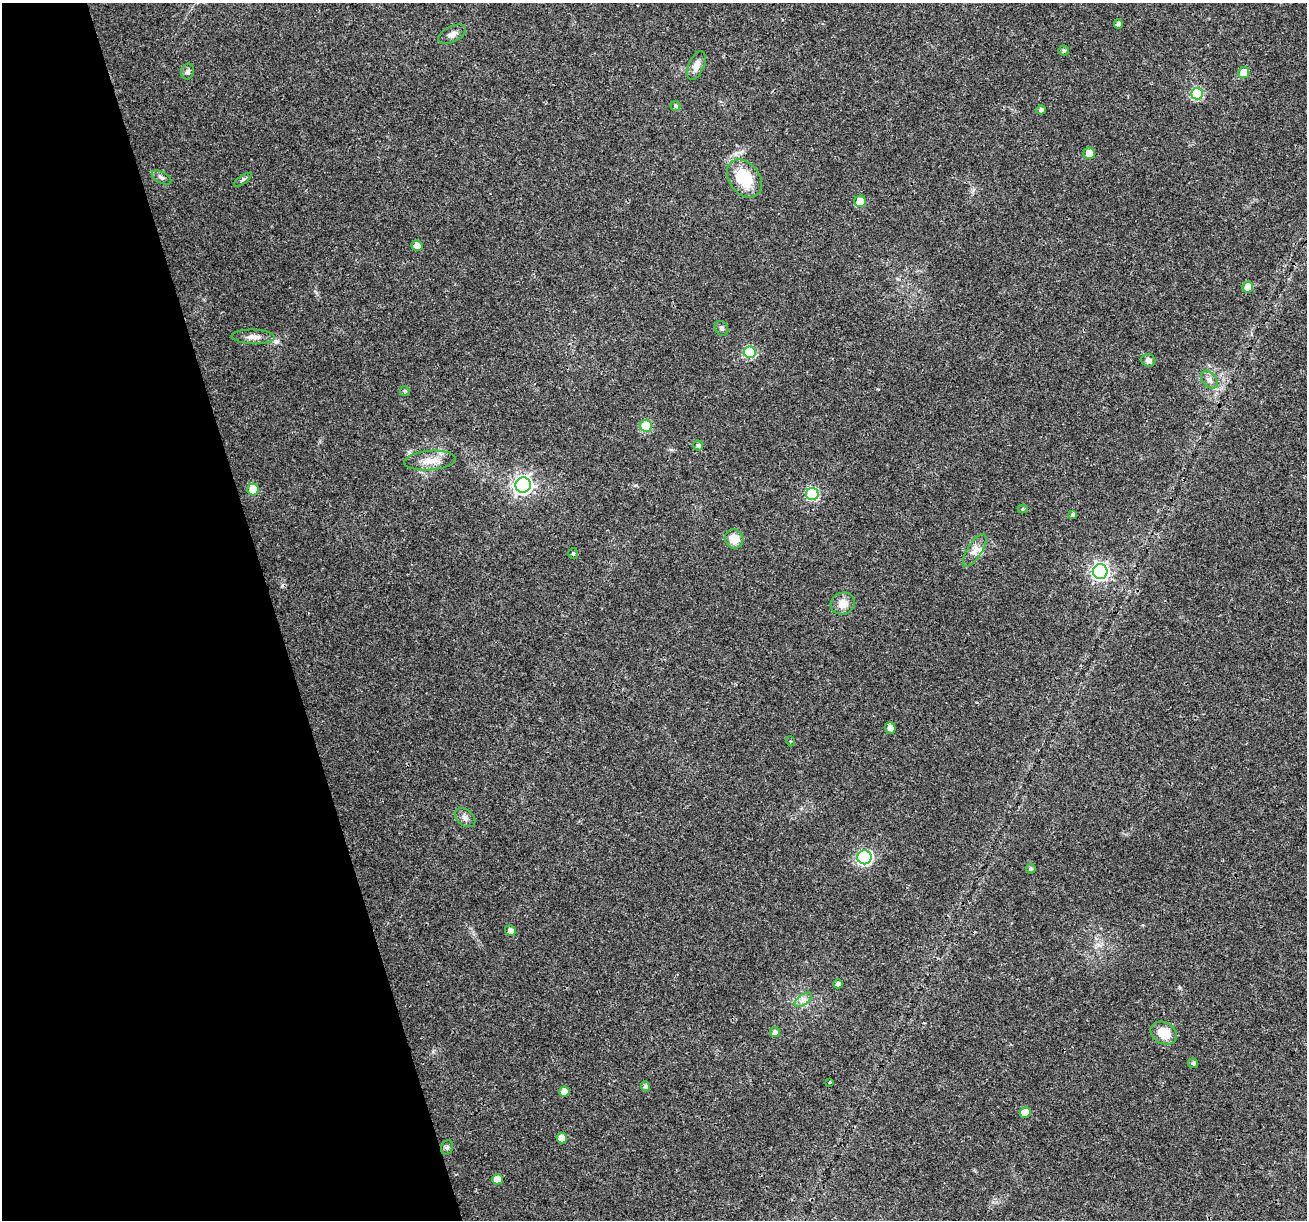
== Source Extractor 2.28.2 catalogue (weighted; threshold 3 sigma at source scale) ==
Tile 5 of 4 x 4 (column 1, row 2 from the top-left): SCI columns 2-1306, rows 2539-3756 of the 5220 x 5027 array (HDU 1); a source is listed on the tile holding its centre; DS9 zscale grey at full resolution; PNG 1309 x 1222 px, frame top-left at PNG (2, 3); each listed source drawn as its Kron ellipse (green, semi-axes under 4 px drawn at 4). Shown black and unused: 21% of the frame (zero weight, under 3 of 4 exposures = <1% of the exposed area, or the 3 px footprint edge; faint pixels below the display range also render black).
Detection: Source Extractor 2.28.2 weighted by HDU 2 'WHT'; one run over the whole footprint, this tile lists its part. Background 0.0215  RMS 0.003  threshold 0.0133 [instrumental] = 3 sigma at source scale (4.5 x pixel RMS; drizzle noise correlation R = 1.50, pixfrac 1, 0.0396/0.0396 arcsec/px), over >= 5 px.
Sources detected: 54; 1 inside a brighter listed object's ellipse — not listed separately; the other 53 listed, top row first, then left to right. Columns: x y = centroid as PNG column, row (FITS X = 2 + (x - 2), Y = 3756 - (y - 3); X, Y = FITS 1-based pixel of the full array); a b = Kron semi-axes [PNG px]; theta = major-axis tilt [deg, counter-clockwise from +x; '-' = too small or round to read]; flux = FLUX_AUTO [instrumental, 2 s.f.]
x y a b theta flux
1118 24 5 4 - 0.88
452 34 15 7 26 1.6
1064 51 5 5 - 0.59
696 66 15 7 66 2.3
187 72 8 6 71 0.96
1244 73 5 5 - 4.6
1197 94 6 6 - 22
676 106 5 5 - 0.6
1041 110 5 4 - 0.76
1089 153 6 5 - 3.5
161 177 11 5 -29 0.81
744 178 21 15 -52 11
243 180 10 2 35 0.47
860 201 6 5 - 4.3
417 246 5 5 - 2.1
1248 287 5 5 - 3.3
722 328 8 6 -57 0.79
253 337 21 7 -2 2.2
750 352 6 6 - 21
1148 360 7 6 - 1.2
1209 380 10 7 -50 1.3
405 391 5 5 - 0.57
646 426 6 5 - 15
698 445 5 5 - 0.62
430 461 26 9 5 4.1
523 485 8 7 - 120
253 490 6 5 - 8.8
812 494 6 6 - 27
1023 509 5 4 - 0.35
1073 514 4 3 - 0.74
734 539 10 9 - 4.1
975 550 19 7 58 2.2
573 553 5 5 - 0.54
1100 572 7 7 - 98
843 603 12 11 - 3.2
890 728 5 5 - 1.6
790 741 5 3 - 0.25
465 818 12 7 -40 1.3
865 857 7 7 - 57
1031 869 5 4 - 0.56
510 930 5 5 - 1.3
838 984 5 4 - 1.1
803 1000 10 5 34 1.2
775 1032 5 5 - 1.1
1164 1033 14 10 -28 5.6
1193 1063 5 5 - 0.65
830 1082 4 3 - 0.24
646 1086 5 4 - 0.91
564 1091 5 5 - 2.9
1025 1113 5 5 - 5.3
562 1138 5 5 - 2.5
447 1147 7 6 - 0.63
497 1179 5 5 - 4.4